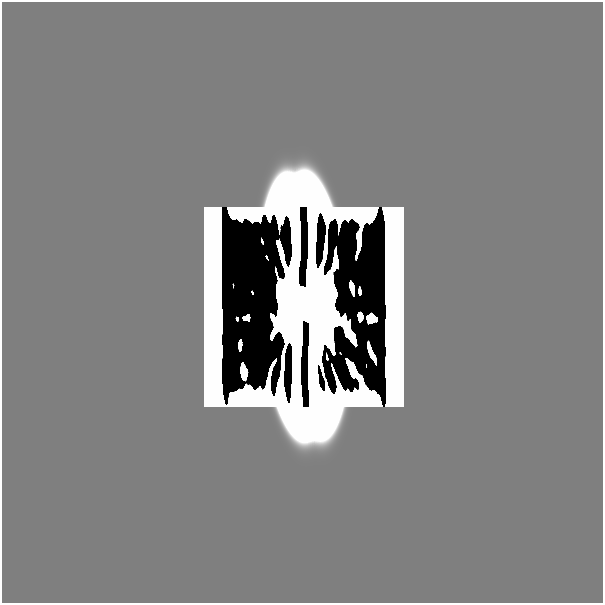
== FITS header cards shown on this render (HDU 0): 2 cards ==
NAXIS1  =                  601
NAXIS2  =                  601

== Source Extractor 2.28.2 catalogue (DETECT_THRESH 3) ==
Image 601 x 601 px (HDU 0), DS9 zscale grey, 1 PNG px = 1 image px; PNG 605 x 605 px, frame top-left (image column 1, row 601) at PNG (2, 2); no overlay
Background 0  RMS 9.0e-32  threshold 2.71e-31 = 3 sigma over >= 5 px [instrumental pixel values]
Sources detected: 15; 1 with non-positive FLUX_AUTO (blend fragments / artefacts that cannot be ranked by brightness) is not listed; the other 14 listed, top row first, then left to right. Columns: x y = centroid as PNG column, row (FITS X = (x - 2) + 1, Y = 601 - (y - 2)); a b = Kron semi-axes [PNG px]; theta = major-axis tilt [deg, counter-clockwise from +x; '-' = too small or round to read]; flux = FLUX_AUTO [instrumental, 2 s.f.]
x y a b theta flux
262 241 5 2 - 9.1e-11
266 257 3 2 - 8.0e-11
352 287 11 4 -78 1.9e-09
360 291 6 3 -86 1.2e-10
304 305 24 11 -86 3.4e+01
360 316 8 4 -84 9.2e-10
237 318 3 2 - 1.2e-10
371 318 8 7 - 5.7e-10
240 344 8 3 87 4.7e-10
371 352 18 4 -67 1.4e-10
327 357 5 2 - 4.7e-10
243 371 13 5 -83 3.3e-10
13 591 27 26 - 5.1e-18
443 591 52 27 0 1.4e-15
At the frame edge (FLAGS 8, measured only in part): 3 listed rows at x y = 304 305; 13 591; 443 591
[1 non-positive-flux detection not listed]